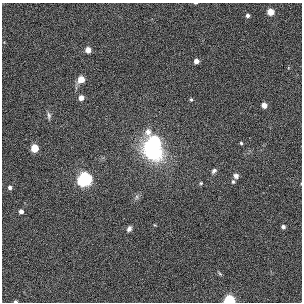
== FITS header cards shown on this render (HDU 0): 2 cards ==
NAXIS1  =                  300
NAXIS2  =                  300

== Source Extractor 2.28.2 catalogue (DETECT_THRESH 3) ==
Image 300 x 300 px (HDU 0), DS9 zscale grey, 1 PNG px = 1 image px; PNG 304 x 304 px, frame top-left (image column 1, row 300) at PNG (2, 3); no overlay
Background 0.00576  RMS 0.025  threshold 0.0738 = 3 sigma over >= 5 px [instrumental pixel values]
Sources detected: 27; all 27 listed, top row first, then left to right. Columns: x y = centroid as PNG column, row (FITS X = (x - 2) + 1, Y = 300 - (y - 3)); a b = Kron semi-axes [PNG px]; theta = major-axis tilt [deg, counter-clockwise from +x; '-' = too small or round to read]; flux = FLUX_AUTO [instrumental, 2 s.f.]
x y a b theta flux
195 3 4 2 - 1.6
270 12 5 5 - 27
248 15 5 5 - 5.2
88 50 5 4 - 16
196 61 5 4 - 10
81 79 5 5 - 34
81 98 4 4 - 13
191 99 4 3 - 2.3
264 105 4 4 - 15
49 116 9 5 -88 4.2
148 132 12 8 -80 13
154 141 6 6 - 210
241 143 3 3 - 2.1
34 148 5 5 - 48
152 151 22 15 -31 140
214 171 6 4 41 3.6
236 176 5 5 - 5.1
85 179 6 6 - 480
233 182 5 4 - 2.4
201 183 4 4 - 1.9
10 187 4 3 - 4
21 211 4 4 - 6.6
283 227 4 3 - 4.8
129 229 7 5 60 5
220 274 6 4 -20 1.8
230 300 5 5 - 170
15 301 3 2 - 2.8
At the frame edge (FLAGS 8, measured only in part): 3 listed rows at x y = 195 3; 230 300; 15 301